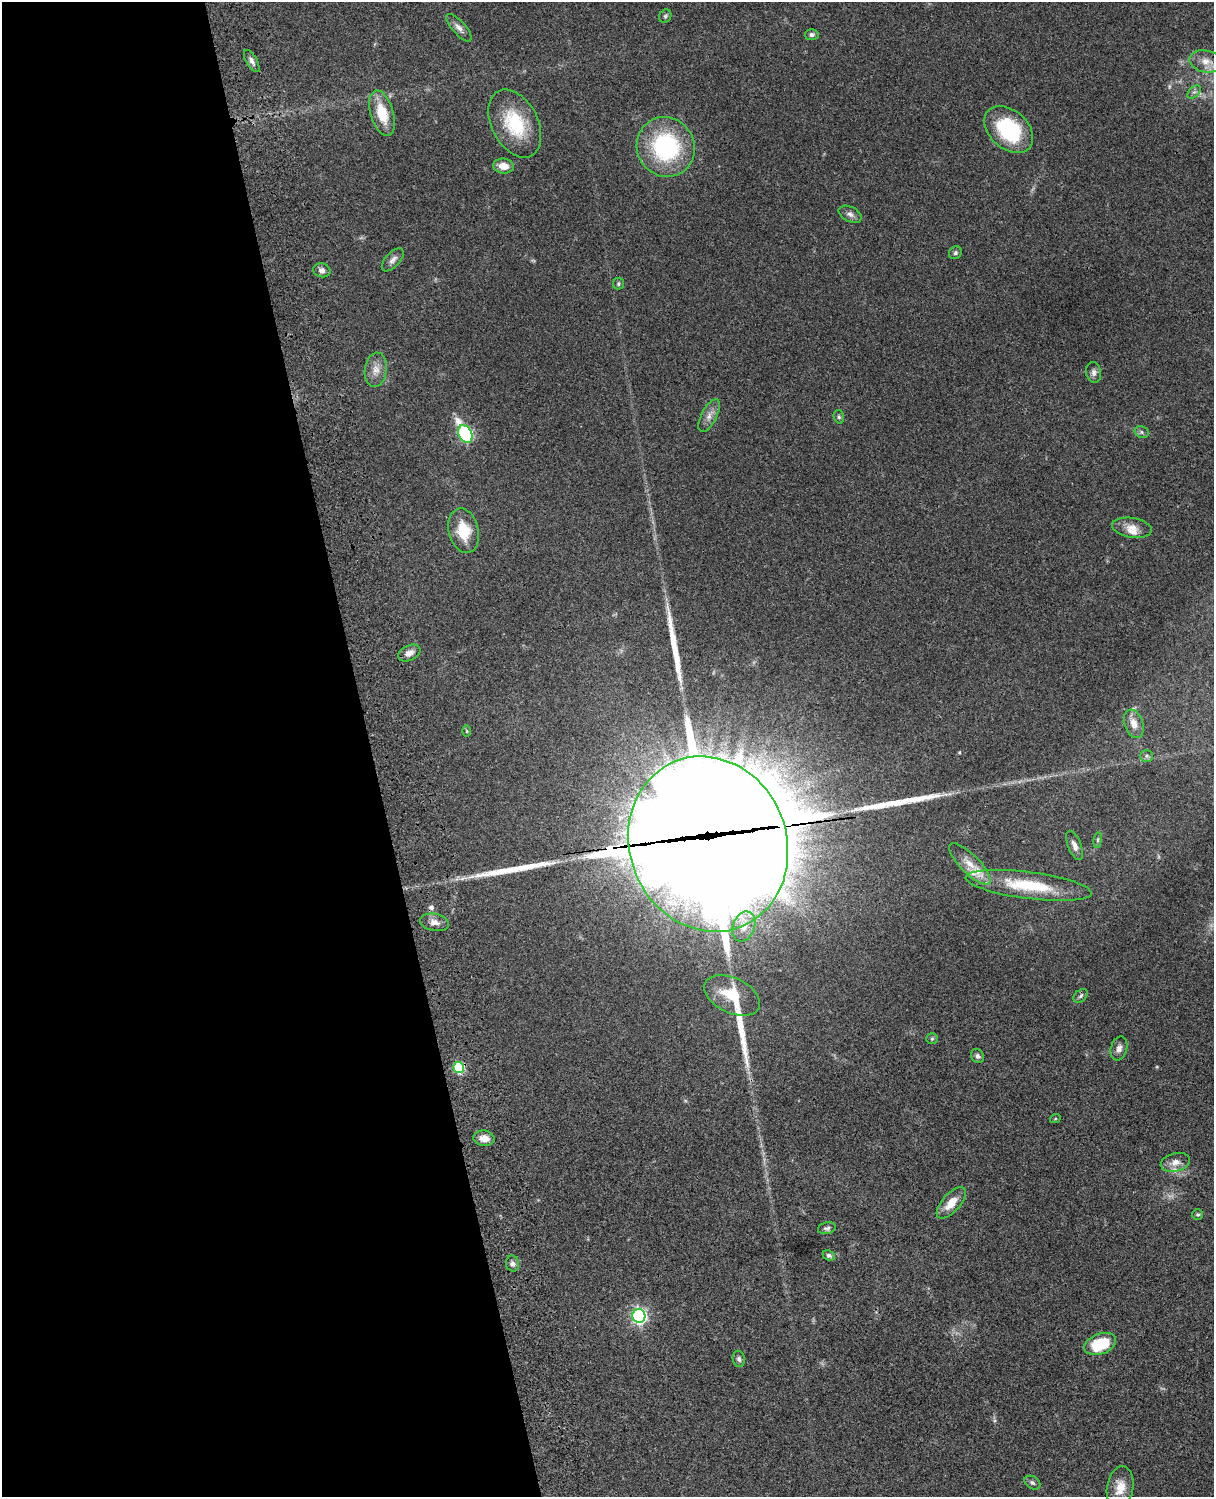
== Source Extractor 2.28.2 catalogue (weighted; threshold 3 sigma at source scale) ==
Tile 5 of 4 x 3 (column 1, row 2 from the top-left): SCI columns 121-1332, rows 1773-3267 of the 5087 x 4927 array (HDU 1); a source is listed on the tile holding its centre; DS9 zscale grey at full resolution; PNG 1216 x 1499 px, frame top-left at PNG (2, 2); each listed source drawn as its Kron ellipse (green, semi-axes under 4 px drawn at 4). Shown black and unused: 31% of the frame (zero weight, under 3 of 4 exposures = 6% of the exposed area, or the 3 px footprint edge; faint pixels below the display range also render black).
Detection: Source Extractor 2.28.2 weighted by HDU 2 'WHT'; one run over the whole footprint, this tile lists its part. Background 0.0802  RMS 0.0058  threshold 0.0262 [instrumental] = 3 sigma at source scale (4.5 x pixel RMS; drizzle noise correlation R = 1.50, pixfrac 1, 0.05/0.05 arcsec/px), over >= 5 px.
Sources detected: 69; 7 inside a brighter object's white glare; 1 cosmic-ray / hot-pixel residue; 4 long thin detections or spike segments (spike, bleed or trail) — neither listed nor drawn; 3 inside a brighter listed object's ellipse — not listed separately; the other 54 listed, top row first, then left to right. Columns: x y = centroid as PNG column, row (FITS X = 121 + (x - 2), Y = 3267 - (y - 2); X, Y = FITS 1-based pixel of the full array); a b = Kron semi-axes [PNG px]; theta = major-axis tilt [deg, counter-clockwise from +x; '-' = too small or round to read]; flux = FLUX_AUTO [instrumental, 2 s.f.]
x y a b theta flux
665 16 7 5 54 1.1
459 28 17 6 -48 3.2
812 35 7 5 5 1.6
252 61 12 5 -60 2.3
1206 61 17 11 -12 6.1
1194 92 8 5 43 1.5
382 113 23 11 -73 17
515 123 36 23 -63 32
1009 129 28 19 -42 44
666 147 30 28 -58 66
503 166 10 7 -7 6.4
850 214 12 7 -27 2.5
955 253 7 6 - 1.2
393 260 14 7 48 2.7
322 270 8 7 - 2.6
618 284 6 5 - 0.95
376 370 17 11 83 5.8
1094 373 10 7 -79 2.3
709 416 18 8 63 4.2
839 417 7 5 -76 1.1
1142 432 7 5 -23 1.2
465 434 9 6 -62 110
1132 528 20 10 -9 6.2
464 531 22 15 -77 16
409 653 12 7 25 3.8
1134 724 14 9 -70 5.6
467 731 6 4 -89 0.63
1146 756 6 6 - 1.2
1098 840 8 4 82 0.97
708 844 89 78 -68 18000
1075 845 15 6 -68 3.3
970 864 28 9 -45 8.8
1029 885 63 13 -7 34
434 922 14 8 -11 3.8
744 927 15 11 68 7
732 995 30 17 -26 19
1081 996 8 5 43 1.3
932 1039 6 5 - 0.98
1119 1048 12 8 74 2.9
977 1056 7 6 - 1.6
459 1068 5 5 - 40
1055 1119 5 3 - 0.49
484 1138 10 7 -8 5.3
1175 1162 15 9 13 4.6
951 1203 19 9 48 8.3
1198 1214 5 5 - 0.92
827 1228 9 5 11 1.5
829 1255 6 5 - 1.3
512 1264 8 6 -77 2
639 1316 7 6 - 150
1100 1344 16 10 20 24
739 1359 8 6 -79 1.5
1032 1483 8 6 -32 1.4
1120 1487 21 13 81 8.3
Overlapping masked pixels (flux is a lower limit): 1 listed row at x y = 708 844